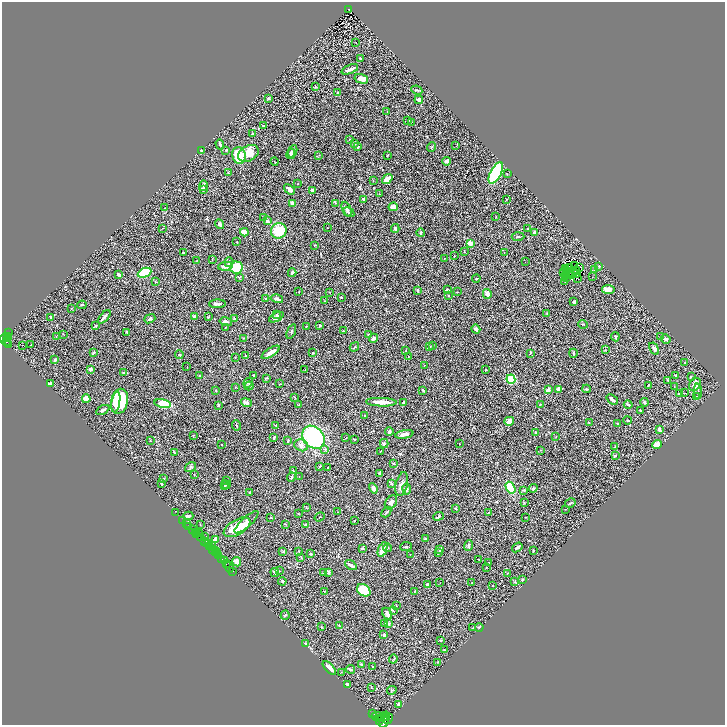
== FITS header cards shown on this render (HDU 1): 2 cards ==
NAXIS1  =                 1445
NAXIS2  =                 1445

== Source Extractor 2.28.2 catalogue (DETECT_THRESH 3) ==
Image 1445 x 1445 px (HDU 1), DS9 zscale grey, zoomed out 1/2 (1 PNG px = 2 x 2 image px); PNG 727 x 727 px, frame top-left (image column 1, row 1445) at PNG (2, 2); each listed source drawn as its Kron ellipse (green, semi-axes under 4 px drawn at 4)
Background 0.269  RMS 0.016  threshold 0.0489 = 3 sigma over >= 5 px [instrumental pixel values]
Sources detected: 436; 55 cannot appear on this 1/2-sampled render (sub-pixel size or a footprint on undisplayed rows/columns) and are neither listed nor drawn; the other 381 listed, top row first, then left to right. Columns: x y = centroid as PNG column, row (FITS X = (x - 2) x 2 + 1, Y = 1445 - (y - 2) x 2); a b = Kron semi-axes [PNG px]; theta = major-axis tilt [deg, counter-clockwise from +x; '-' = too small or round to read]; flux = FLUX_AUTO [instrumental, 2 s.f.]
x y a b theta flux
349 9 3 3 - 37
356 43 2 1 - 2.8
360 59 4 3 - 2.6
350 69 9 2 21 12
361 79 7 4 -16 24
315 86 3 2 - 2
417 90 6 2 -26 3.1
338 92 3 2 - 2.8
268 98 3 3 - 3.4
419 100 4 3 - 8.8
387 111 3 2 - 1.2
407 121 2 2 - 3.5
412 122 2 2 - 1.2
264 126 3 3 - 2.9
253 133 2 2 - 2.9
350 139 2 2 - 4.3
354 143 2 2 - 10
220 144 5 2 - 5.2
456 146 2 1 - 9
358 147 3 2 - 4
432 147 5 3 - 3.4
226 150 3 3 - 2.4
201 151 3 2 - 1.9
292 151 6 4 64 7.3
248 153 11 7 29 37
291 154 5 3 - 4.2
239 155 8 6 -78 96
319 155 3 2 - 1.3
387 155 3 2 - 2
275 161 4 1 - 1.7
447 161 5 3 - 5.6
228 172 3 2 - 1.6
496 173 12 5 63 280
507 174 2 2 - 1.2
387 179 6 3 38 26
373 180 3 2 - 1.4
298 183 2 1 - 1.8
203 186 5 3 - 7.1
203 189 2 2 - 10
290 189 6 3 -39 14
312 190 3 2 - 10
379 194 2 2 - 2.1
363 199 3 2 - 3.9
506 199 3 2 - 1.4
335 203 3 3 - 2.2
293 204 3 3 - 21
393 207 5 3 - 25
165 208 4 2 - 1.6
347 209 8 4 -65 8.5
348 212 6 3 -32 4.9
263 217 2 2 - 1.1
496 217 3 2 - 1.5
267 221 3 3 - 8.3
220 224 5 3 - 8.2
162 228 2 1 - 0.84
327 228 2 2 - 1.1
395 228 4 3 - 5.7
527 229 2 2 - 1.5
279 231 8 7 - 73
244 232 4 3 - 34
420 233 4 3 - 3.4
534 233 4 4 - 5.4
518 237 6 2 4 3.4
237 242 2 1 - 1.2
470 243 2 2 - 88
314 245 2 2 - 1.1
464 251 3 2 - 1.5
183 253 3 2 - 2.2
504 253 3 2 - 2.7
454 255 2 2 - 1.1
444 258 2 1 - 1.1
197 260 2 2 - 0.96
212 260 3 2 - 1.6
229 262 5 3 - 6
525 262 2 1 - 6.1
574 265 2 1 - 0.56
226 266 7 3 7 20
599 266 2 2 - 2.8
236 267 6 6 - 120
579 267 2 1 - 1.6
570 268 2 1 - 1.2
565 269 2 1 - 0.81
594 269 3 2 - 2.8
566 271 2 1 - 1.2
577 271 2 1 - 0.37
564 272 2 1 - 2.7
145 273 7 4 24 160
292 273 4 3 - 7.1
576 273 2 1 - 0.26
119 275 4 2 - 5.2
565 275 2 1 - 2
569 275 2 1 - 0.41
571 275 2 1 - 0.24
239 277 3 2 - 2.3
567 277 3 2 - 4
592 277 2 1 - 0.74
476 278 4 2 - 2.3
578 279 2 1 - 1.4
565 281 2 2 - 1.2
155 282 3 2 - 1.8
608 289 6 4 -8 23
418 290 4 2 - 3.4
448 290 4 2 - 4.5
299 292 2 2 - 0.98
330 292 2 1 - 1.4
458 292 2 2 - 1.6
487 294 5 3 - 12
448 295 3 2 - 1.8
341 297 2 2 - 2.4
265 298 3 2 - 1.4
277 299 6 3 -14 7.3
325 301 2 2 - 1.3
574 302 3 2 - 5.2
217 304 8 3 1 8.4
82 305 5 2 - 2.1
72 308 3 2 - 1.1
277 314 4 2 - 3.1
547 314 3 2 - 2.5
194 316 3 2 - 9.9
51 317 2 2 - 8.3
104 317 8 2 49 13
208 317 3 2 - 1.8
276 317 8 4 28 16
234 318 4 2 - 2
150 319 6 3 21 4.4
226 322 6 3 -12 7.3
583 324 5 2 - 1.8
96 326 3 2 - 2.2
320 326 3 2 - 1.9
226 327 3 2 - 2.7
306 327 3 2 - 1
476 329 4 3 - 8.5
343 331 2 1 - 1.4
9 332 4 2 - 17
127 332 3 2 - 3.7
291 332 7 2 68 3.6
63 334 3 2 - 1
368 334 2 2 - 4.9
8 336 3 2 - 170
661 336 3 2 - 2.2
56 337 2 1 - 1
615 337 4 2 - 4.2
3 338 5 3 - 460
7 338 2 1 - 160
243 338 2 1 - 0.92
373 338 4 4 - 6.8
666 339 5 4 - 6.4
7 342 4 2 - 150
8 344 3 2 - 130
23 345 2 1 - 5.9
31 345 2 1 - 1
430 346 3 3 - 2.3
433 346 2 2 - 3
354 347 5 2 - 2.7
654 349 6 3 -60 9.3
605 350 2 2 - 1.1
406 351 3 2 - 1.6
93 352 3 2 - 5.9
271 352 10 3 32 25
313 353 2 2 - 2.7
530 353 4 2 - 1.8
573 353 4 2 - 2.1
179 355 4 3 - 2.7
245 356 2 2 - 4.4
408 356 2 2 - 1.1
235 357 2 2 - 1.3
55 360 3 2 - 3.7
685 363 2 2 - 2.7
424 366 2 1 - 1.2
187 367 2 1 - 0.9
90 369 2 2 - 29
305 370 2 2 - 1.6
486 370 3 2 - 1.4
123 373 2 2 - 6.5
676 375 3 3 - 1.9
200 376 3 2 - 1.2
254 376 3 2 - 3.2
691 376 3 2 - 1.5
267 378 3 3 - 1.8
511 379 5 4 - 87
667 380 4 2 - 1.8
248 383 5 4 - 4.3
50 384 4 3 - 11
279 384 3 2 - 1.5
695 384 7 5 57 23
648 385 2 2 - 3.4
249 386 4 3 - 4.1
674 387 3 2 - 1.3
235 388 2 2 - 1.3
559 389 3 3 - 17
587 389 4 2 - 5.4
423 390 4 2 - 3.5
548 390 4 3 - 7.8
216 391 3 2 - 1.2
698 391 7 3 -87 5.2
685 393 2 1 - 19
679 394 3 3 - 5.5
696 396 4 2 - 2
294 397 4 2 - 2.3
86 399 4 4 - 43
612 399 6 2 -37 6.7
119 401 12 8 77 150
116 402 10 3 81 47
381 402 15 3 -2 36
403 402 4 3 - 3.5
644 402 4 3 - 3.9
163 403 8 3 -12 120
246 403 6 3 -21 11
540 404 2 2 - 2.4
218 405 3 2 - 4.1
299 405 4 2 - 1.6
628 405 4 2 - 4.9
103 410 7 3 27 6.4
640 411 3 2 - 4.1
365 416 3 2 - 1.5
628 420 4 2 - 2.3
509 421 5 3 - 32
589 422 3 2 - 1.5
617 423 2 2 - 1.7
236 425 5 1 - 2.2
276 426 3 2 - 2.9
660 429 3 2 - 11
389 432 4 3 - 4.9
535 432 3 2 - 1.8
404 434 9 3 11 16
193 435 3 2 - 1.9
313 437 12 10 -48 430
556 437 3 2 - 1.6
274 438 3 2 - 2.9
346 438 2 2 - 1.1
354 439 3 2 - 3.6
150 441 3 3 - 2.1
288 441 3 2 - 3.5
384 443 4 3 - 3.4
221 444 2 2 - 1.2
459 444 2 1 - 0.94
657 444 5 4 - 30
301 445 7 6 - 12
615 446 3 2 - 1.5
325 449 3 3 - 3.6
540 450 3 1 - 0.95
380 451 2 2 - 2.2
174 453 3 2 - 2.7
615 455 4 2 - 2.8
394 463 2 2 - 5.7
320 466 3 2 - 2.2
191 467 6 4 33 4.5
328 468 2 2 - 4.4
293 471 4 2 - 2.8
380 473 4 3 - 3.9
194 475 3 2 - 1
291 477 5 3 - 4.9
299 477 2 1 - 0.74
164 478 2 2 - 1.2
226 481 2 1 - 1.2
161 484 3 2 - 3.8
391 484 4 3 - 3.1
402 484 12 6 75 16
226 485 4 2 - 2.5
224 486 2 2 - 1.3
373 488 5 3 - 20
510 488 6 3 -58 150
533 488 4 3 - 4.4
407 489 5 4 - 5.1
524 490 3 3 - 3.4
250 493 3 2 - 1.3
391 502 7 5 55 11
524 502 3 2 - 1.9
570 503 5 2 - 5.3
306 508 3 2 - 1.4
455 508 3 2 - 2.8
566 509 3 2 - 1.3
175 512 3 1 - 5.1
338 512 2 2 - 1.2
386 512 6 2 50 3.3
488 513 3 2 - 1.3
298 514 2 2 - 1.4
188 516 5 3 - 5.4
438 516 5 3 - 4
320 517 5 1 - 1.2
526 517 2 1 - 0.95
271 518 3 2 - 1.8
183 520 2 1 - 24
354 520 3 2 - 1.6
246 522 15 5 43 21
186 524 3 1 - 34
200 524 3 2 - 1.3
285 524 4 1 - 1.3
305 525 2 2 - 6
189 526 2 2 - 170
237 527 15 7 31 79
192 529 4 3 - 81
195 532 3 2 - 37
199 533 2 2 - 110
197 535 2 1 - 21
200 537 3 1 - 290
205 537 2 1 - 4.2
215 539 4 3 - 23
426 539 3 2 - 1.6
205 542 3 2 - 320
206 543 2 1 - 160
208 544 3 1 - 21
211 545 3 2 - 150
468 546 5 3 - 4.9
209 547 3 2 - 130
406 547 6 2 6 3.3
517 547 6 2 36 4.3
362 548 3 2 - 4.5
387 548 4 2 - 2.6
212 549 2 1 - 110
383 549 8 4 69 29
215 550 3 2 - 350
440 550 3 2 - 4.1
299 551 3 2 - 1.8
533 551 2 1 - 1.5
283 552 4 3 - 2.5
438 552 4 2 - 5.8
215 553 2 1 - 63
218 553 3 2 - 260
311 554 2 2 - 12
410 554 2 1 - 0.71
218 555 3 2 - 19
301 557 3 3 - 2
222 559 2 2 - 300
479 559 3 2 - 1
225 561 3 1 - 160
237 562 5 4 - 17
488 563 2 2 - 2.1
226 564 3 2 - 200
351 565 7 3 -33 8.7
229 567 6 3 -69 69
486 568 3 2 - 1.3
233 571 2 1 - 18
279 571 2 1 - 0.83
275 572 4 2 - 2.4
329 572 4 3 - 2.5
324 573 3 2 - 2.9
507 573 3 2 - 1.5
523 580 3 2 - 3.7
282 581 4 3 - 3.4
515 582 3 3 - 3.5
440 583 2 1 - 0.73
472 583 2 2 - 0.98
428 585 2 2 - 19
493 585 3 2 - 1.5
364 590 7 5 -35 140
324 591 3 2 - 1.8
415 591 3 2 - 1.5
396 605 3 1 - 1.3
393 611 4 2 - 2.2
387 614 6 3 -60 18
285 615 4 2 - 3.5
389 623 4 3 - 2.4
385 624 2 2 - 2.7
339 626 4 2 - 2.1
321 627 3 2 - 2.3
479 627 4 3 - 3.1
473 628 2 2 - 1.4
384 635 3 3 - 6.8
441 640 3 3 - 3
306 644 4 3 - 6.5
444 650 3 2 - 1.9
393 659 4 3 - 2.9
438 662 2 2 - 1.3
361 664 4 3 - 2.6
373 666 2 2 - 1.9
329 668 9 4 -46 19
350 669 5 3 - 4.4
341 672 2 2 - 1.3
348 684 4 2 - 7.5
371 688 3 2 - 1.8
392 690 5 2 - 2.2
398 704 3 3 - 7.4
372 713 2 1 - 76
377 716 6 2 2 2400
383 717 6 2 37 1400
378 718 4 2 - 1500
386 718 3 2 - 2400
388 719 5 3 - 510
379 720 2 2 - 800
384 722 6 3 47 2000
At the frame edge (FLAGS 8, measured only in part): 1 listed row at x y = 384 722
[55 sub-pixel or undisplayed-footprint detections neither listed nor drawn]